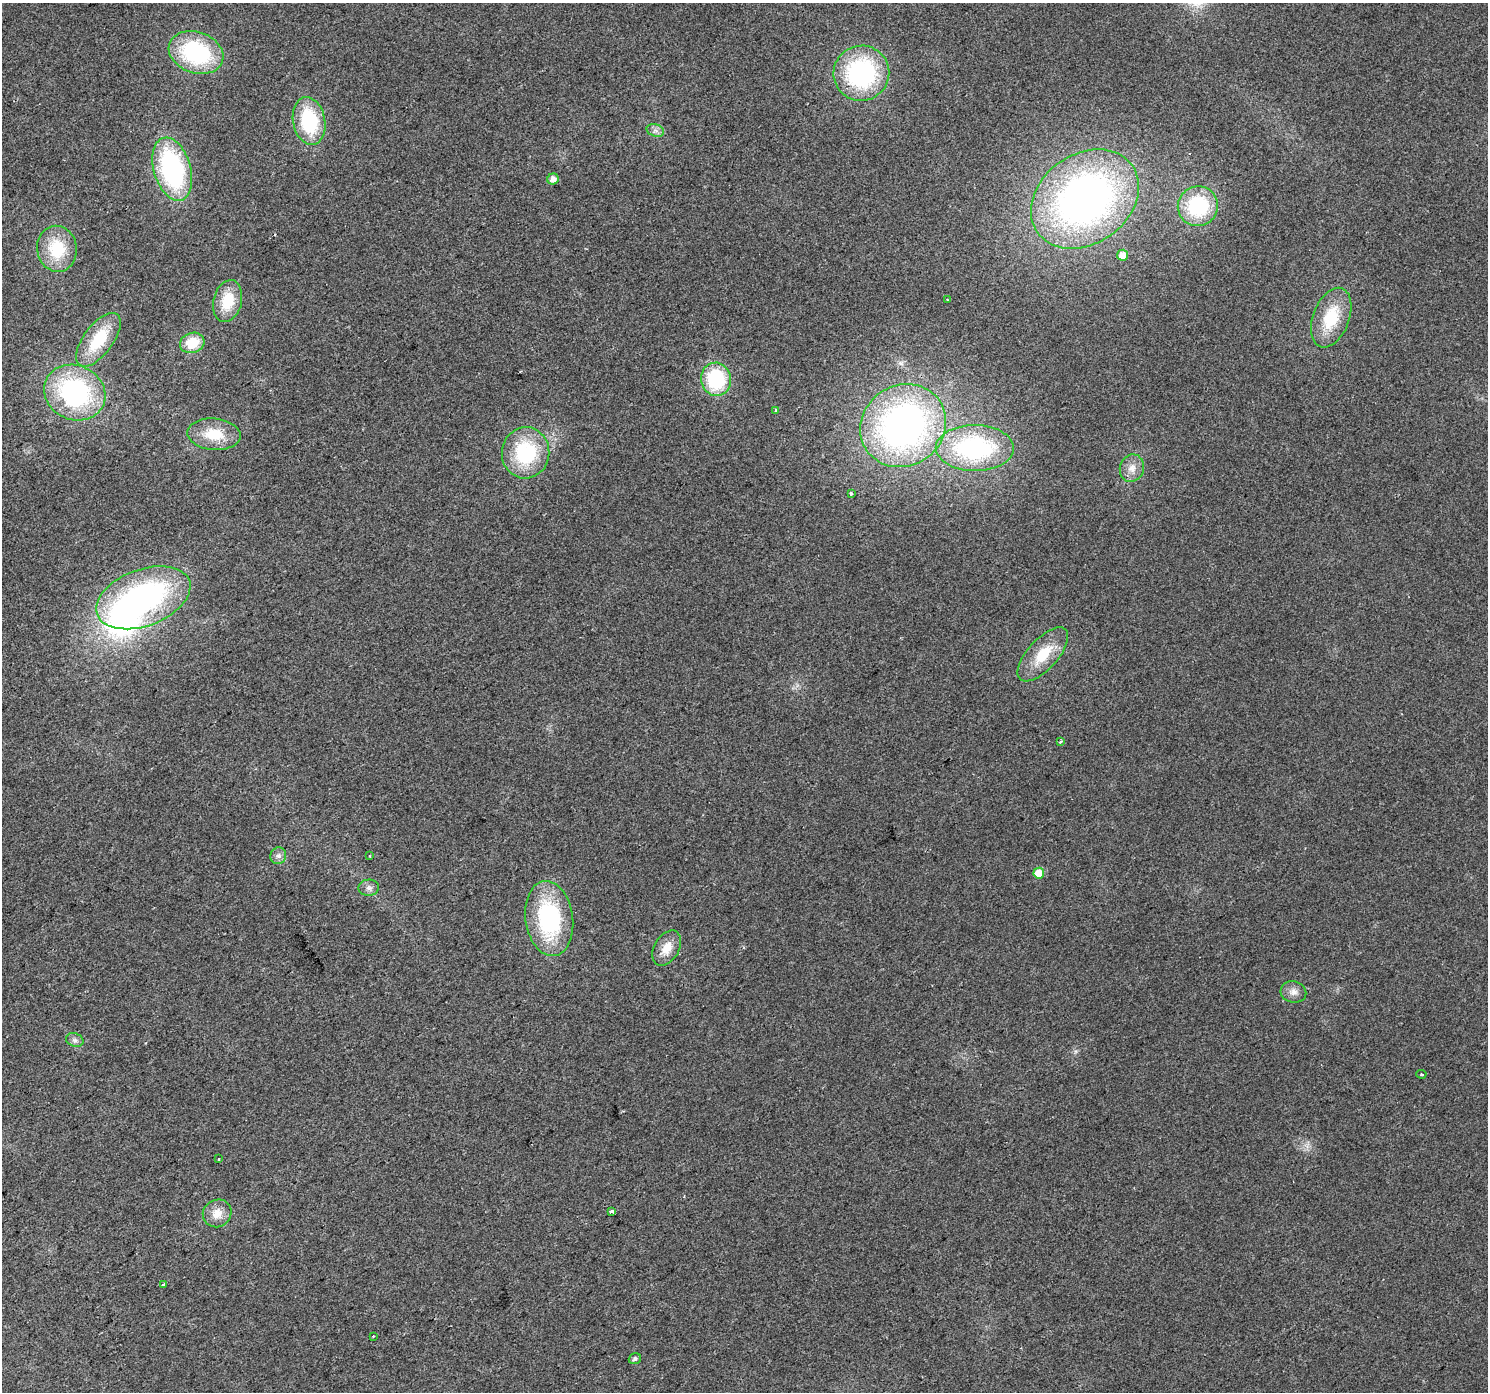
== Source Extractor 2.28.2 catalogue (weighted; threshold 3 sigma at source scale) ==
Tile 7 of 4 x 4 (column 3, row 2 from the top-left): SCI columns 2976-4461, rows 2968-4357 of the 5947 x 5874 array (HDU 1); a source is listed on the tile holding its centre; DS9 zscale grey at full resolution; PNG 1490 x 1394 px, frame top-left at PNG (2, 3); each listed source drawn as its Kron ellipse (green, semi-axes under 4 px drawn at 4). Shown black and unused: <1% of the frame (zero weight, under 2 of 3 exposures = <1% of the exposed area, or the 3 px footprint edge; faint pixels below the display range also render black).
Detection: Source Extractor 2.28.2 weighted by HDU 2 'WHT'; one run over the whole footprint, this tile lists its part. Background 0.0314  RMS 0.0063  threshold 0.0285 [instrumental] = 3 sigma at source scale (4.5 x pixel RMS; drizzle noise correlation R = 1.50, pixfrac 1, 0.0396/0.0396 arcsec/px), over >= 5 px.
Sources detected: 43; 1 inside a brighter object's white glare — neither listed nor drawn; the other 42 listed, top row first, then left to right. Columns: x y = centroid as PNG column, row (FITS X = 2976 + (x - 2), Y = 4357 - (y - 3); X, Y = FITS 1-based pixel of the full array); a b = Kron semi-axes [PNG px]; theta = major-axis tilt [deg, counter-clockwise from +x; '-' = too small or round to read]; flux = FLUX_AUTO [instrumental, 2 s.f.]
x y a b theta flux
196 53 28 20 -19 71
861 73 28 27 - 91
309 121 24 16 -79 47
655 130 9 6 -17 2.4
172 169 32 18 -74 100
553 179 6 5 - 4.5
1085 199 58 44 35 320
1198 206 20 19 - 54
57 249 23 20 -82 28
1123 255 5 5 - 5.8
947 300 4 3 - 0.5
228 301 21 14 76 20
1331 318 31 18 69 29
98 340 31 14 53 30
192 343 12 10 16 16
716 379 17 15 -79 47
75 392 31 27 -25 100
776 410 3 3 - 1.8
903 426 44 40 35 250
214 434 27 15 -5 21
975 448 39 23 -1 92
526 453 26 23 83 49
1132 468 14 12 71 6.2
851 494 3 3 - 1.1
143 598 49 28 20 150
1043 654 34 15 48 21
1061 742 3 3 - 1.4
278 856 8 8 - 2.6
369 856 3 2 - 0.53
1039 873 5 5 - 13
369 888 10 8 3 2.9
549 919 38 24 -82 76
667 948 19 12 60 10
1293 992 13 10 -14 4.6
75 1040 9 6 -17 2.3
1421 1074 5 4 - 1
219 1159 3 3 - 0.89
612 1211 4 3 - 18
217 1213 15 13 36 8.5
163 1284 3 3 - 0.84
373 1336 3 2 - 0.55
635 1359 6 5 - 1.6
Overlapping masked pixels (flux is a lower limit): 1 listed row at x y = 903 426